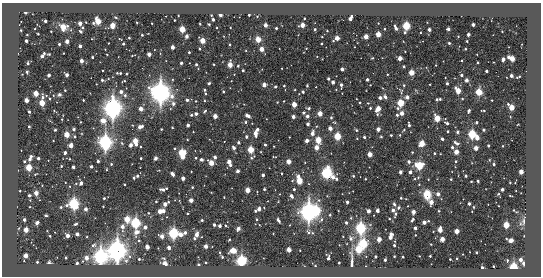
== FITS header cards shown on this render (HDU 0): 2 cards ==
NAXIS1  =                  539 / length of data axis 1
NAXIS2  =                  274 / length of data axis 2

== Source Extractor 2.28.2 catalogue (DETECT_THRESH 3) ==
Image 539 x 274 px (HDU 0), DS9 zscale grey, 1 PNG px = 1 image px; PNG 543 x 278 px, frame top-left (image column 1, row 274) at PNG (2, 3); no overlay
Background -11.2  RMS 690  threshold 2080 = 3 sigma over >= 5 px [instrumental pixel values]
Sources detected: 418; all 418 listed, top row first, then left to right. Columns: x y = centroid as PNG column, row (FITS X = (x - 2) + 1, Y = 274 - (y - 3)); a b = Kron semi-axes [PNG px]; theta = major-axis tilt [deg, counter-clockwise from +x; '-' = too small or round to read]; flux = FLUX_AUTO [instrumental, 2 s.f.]
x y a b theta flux
25 12 3 3 - 2.7e+05
211 15 3 2 - 3.9e+04
220 15 3 3 - 3.4e+05
249 15 3 3 - 5.7e+04
257 16 4 4 - 4.5e+04
116 18 3 2 - 3.5e+04
304 18 3 2 - 3.9e+04
350 18 5 3 - 3.5e+05
174 20 2 2 - 4.1e+04
213 20 3 3 - 1.6e+05
45 21 3 3 - 1.3e+05
98 21 5 4 - 1.3e+06
137 22 3 2 - 4.7e+04
80 23 3 3 - 3.8e+05
200 24 2 2 - 3.5e+04
209 24 3 2 - 5.4e+04
265 25 3 3 - 3.8e+05
302 25 4 3 - 5.9e+05
473 25 3 3 - 2.3e+05
112 26 4 3 - 1.1e+06
406 26 5 4 - 3.1e+06
63 27 6 6 - 4.4e+05
83 28 3 2 - 4.8e+04
217 28 2 2 - 3.5e+04
276 28 3 3 - 8.9e+04
395 28 6 3 -68 1.4e+05
182 29 4 3 - 1.7e+06
315 29 3 3 - 8.1e+04
384 29 2 2 - 4.7e+04
448 29 3 3 - 1.9e+05
21 30 2 2 - 3.5e+04
429 30 3 3 - 2.2e+05
51 31 2 2 - 3.7e+04
81 31 4 3 - 5.9e+04
327 31 2 2 - 3.7e+04
38 34 2 2 - 4.3e+04
378 34 4 3 - 9.0e+05
27 35 3 2 - 2.9e+04
142 35 3 3 - 6.2e+04
468 35 3 3 - 1.9e+05
187 36 3 3 - 2.3e+05
458 36 2 2 - 3.3e+04
366 37 3 3 - 6.3e+05
129 38 3 3 - 6.1e+04
337 38 3 3 - 5.5e+05
120 39 3 2 - 3.3e+04
258 39 4 3 - 1.3e+06
26 41 3 3 - 1.7e+05
67 41 3 3 - 3.8e+05
202 41 4 3 - 9.8e+05
333 41 3 2 - 4.6e+04
467 41 3 3 - 5.1e+04
449 43 3 3 - 5.8e+04
59 44 3 3 - 9.2e+04
123 44 3 3 - 8.7e+04
321 44 3 2 - 5.5e+04
230 45 3 2 - 5.0e+04
80 46 3 3 - 1.9e+05
173 47 3 3 - 3.6e+05
200 49 3 2 - 6.3e+04
261 49 3 3 - 6.0e+05
465 49 3 3 - 4.8e+04
246 51 3 2 - 3.1e+04
189 52 3 2 - 7.9e+04
63 53 3 2 - 2.5e+04
49 54 2 2 - 3.8e+04
149 54 3 3 - 3.8e+05
42 56 6 3 59 2.6e+05
92 57 3 3 - 7.5e+04
373 58 3 2 - 4.0e+04
400 58 4 4 - 2.4e+05
512 58 5 3 - 1.0e+06
503 59 3 3 - 2.9e+05
81 61 3 3 - 3.9e+05
461 61 2 2 - 3.9e+04
28 63 3 3 - 9.3e+04
181 63 3 3 - 1.2e+05
478 63 3 3 - 5.2e+04
196 64 3 3 - 9.3e+04
214 64 2 2 - 3.7e+04
230 65 4 3 - 8.6e+05
436 65 2 2 - 2.7e+04
238 66 4 3 - 4.4e+04
404 66 3 3 - 5.5e+04
282 68 2 2 - 2.6e+04
342 69 3 3 - 2.1e+05
243 70 3 3 - 7.2e+04
486 71 3 3 - 1.2e+05
27 72 3 3 - 4.5e+04
119 73 6 3 -1 8.9e+04
411 73 4 4 - 9.6e+05
126 74 3 2 - 5.2e+04
387 74 3 2 - 3.6e+04
49 75 3 3 - 2.1e+05
67 75 3 3 - 2.3e+05
461 75 3 3 - 1.2e+05
511 76 3 3 - 2.2e+05
518 77 5 2 - 5.1e+04
328 79 3 3 - 1.2e+05
102 80 3 3 - 8.9e+04
367 80 3 3 - 1.5e+05
466 80 3 3 - 2.4e+05
333 82 3 3 - 2.3e+05
209 83 3 3 - 6.2e+04
430 84 2 2 - 3.1e+04
447 84 3 3 - 1.0e+05
264 85 3 3 - 4.1e+05
341 85 4 3 - 1.5e+05
404 85 4 3 - 5.7e+04
284 86 3 3 - 5.9e+04
307 86 3 2 - 6.9e+04
275 87 3 3 - 1.1e+05
316 87 2 2 - 2.6e+04
65 90 3 2 - 4.8e+04
204 90 4 4 - 1.1e+05
458 91 5 3 - 1.1e+06
121 92 3 3 - 2.2e+05
223 92 3 3 - 8.1e+04
303 92 3 3 - 1.4e+05
479 92 4 4 - 2.0e+06
160 93 9 8 - 1.9e+07
36 94 4 3 - 1.0e+06
59 94 3 3 - 7.5e+04
53 95 3 2 - 2.4e+04
125 95 5 4 - 8.8e+04
43 97 6 4 90 1.2e+05
385 97 4 4 - 1.4e+05
407 97 5 5 - 1.5e+05
380 98 3 3 - 2.5e+05
440 99 3 3 - 7.8e+04
462 99 3 3 - 4.0e+04
26 100 3 3 - 4.3e+05
83 100 3 3 - 5.5e+04
187 100 3 3 - 1.7e+05
437 100 3 3 - 7.7e+04
492 100 2 2 - 3.2e+04
196 101 3 2 - 3.6e+04
284 101 3 2 - 2.9e+04
277 102 2 2 - 2.8e+04
42 103 4 3 - 1.3e+06
360 103 3 3 - 5.8e+04
400 103 4 4 - 2.0e+06
173 104 4 4 - 1.7e+05
294 104 4 3 - 8.8e+05
508 104 3 2 - 6.5e+04
113 108 8 6 -90 1.7e+07
309 108 4 3 - 1.0e+05
370 108 3 3 - 6.3e+04
398 108 4 3 - 7.8e+04
511 108 4 3 - 1.1e+06
141 109 3 3 - 4.6e+05
378 109 6 3 71 8.1e+05
204 111 4 3 - 5.6e+04
469 111 4 3 - 1.0e+05
483 111 4 2 - 5.3e+04
29 112 3 3 - 1.0e+05
303 113 3 3 - 9.6e+04
402 113 3 3 - 3.9e+05
196 114 3 3 - 1.8e+05
320 114 4 3 - 6.8e+05
191 115 3 3 - 7.3e+04
247 115 5 3 - 2.8e+05
397 115 3 3 - 6.2e+04
215 116 3 3 - 5.3e+05
307 116 3 3 - 1.9e+05
293 117 3 3 - 2.6e+05
331 118 4 3 - 7.5e+04
437 118 4 4 - 1.4e+06
62 119 3 2 - 2.8e+04
103 121 4 4 - 5.7e+05
80 122 3 2 - 3.4e+04
246 122 4 3 - 7.6e+04
334 122 5 3 - 4.4e+04
476 122 3 3 - 1.1e+05
447 123 4 3 - 1.2e+05
308 124 3 3 - 1.6e+05
188 125 3 3 - 2.0e+05
409 125 5 2 - 1.3e+05
29 127 3 2 - 7.8e+04
140 127 6 4 20 2.4e+05
172 128 2 2 - 4.0e+04
330 128 4 3 - 3.7e+05
74 129 3 3 - 1.3e+05
161 129 3 3 - 4.7e+04
378 129 3 3 - 4.1e+05
55 130 3 3 - 5.8e+04
257 130 3 3 - 1.8e+05
356 130 3 3 - 6.2e+04
404 130 4 3 - 4.0e+04
483 130 3 3 - 7.9e+04
448 131 3 3 - 6.4e+04
193 132 2 2 - 3.0e+04
457 132 3 3 - 1.1e+05
255 133 5 3 - 4.7e+05
312 133 4 3 - 3.4e+05
472 134 4 4 - 3.7e+06
67 135 4 3 - 1.1e+06
391 135 3 3 - 6.1e+04
400 135 3 3 - 3.8e+04
337 136 4 4 - 2.4e+06
74 137 3 3 - 6.2e+04
246 137 3 3 - 1.1e+05
289 137 2 2 - 2.6e+04
364 137 3 3 - 1.0e+05
381 137 3 3 - 6.2e+04
477 138 4 3 - 4.6e+05
442 139 3 3 - 9.1e+04
318 140 4 4 - 1.5e+06
53 141 2 2 - 3.0e+04
135 141 5 3 - 9.4e+05
307 141 3 3 - 2.4e+05
105 142 7 5 -83 9.4e+06
122 143 6 3 -70 5.4e+04
238 143 3 3 - 1.2e+05
456 143 6 3 -34 1.8e+05
422 144 4 4 - 1.5e+06
71 145 4 3 - 4.5e+05
131 145 4 3 - 1.4e+05
265 145 3 2 - 1.0e+05
488 146 3 3 - 9.7e+04
503 146 2 2 - 3.7e+04
316 147 4 3 - 5.0e+05
452 147 3 3 - 1.0e+05
234 148 3 3 - 1.9e+05
476 148 4 4 - 2.1e+05
251 150 4 4 - 1.9e+06
412 152 3 3 - 4.1e+04
456 152 3 3 - 6.0e+05
65 153 3 3 - 1.4e+05
182 153 4 4 - 2.1e+06
435 153 3 3 - 5.5e+04
370 154 4 3 - 7.4e+05
183 157 3 3 - 6.5e+05
215 157 4 4 - 1.0e+05
252 157 8 3 33 8.7e+04
274 157 4 2 - 3.2e+04
30 158 6 3 66 2.5e+05
38 158 3 3 - 1.3e+05
141 158 3 3 - 5.8e+04
155 158 4 3 - 1.5e+05
195 158 3 2 - 6.7e+04
201 160 3 3 - 1.8e+05
24 161 3 2 - 5.6e+04
98 161 3 3 - 1.5e+05
456 161 3 2 - 5.0e+04
229 162 6 3 -71 5.6e+05
288 162 4 3 - 6.4e+05
409 162 3 3 - 1.5e+05
211 163 4 3 - 9.1e+05
111 164 3 3 - 5.6e+04
494 164 3 3 - 8.5e+04
61 166 3 3 - 4.8e+04
419 166 4 4 - 2.7e+06
29 167 4 3 - 1.8e+06
73 167 3 3 - 2.0e+05
91 167 3 3 - 1.2e+05
328 167 4 4 - 1.9e+05
238 171 3 3 - 2.0e+05
400 172 3 3 - 2.4e+05
410 172 3 3 - 2.0e+05
521 172 3 3 - 6.6e+05
282 173 3 2 - 3.3e+04
327 173 7 6 - 1.7e+06
172 174 5 3 - 2.2e+05
263 175 3 3 - 1.7e+05
137 176 3 3 - 1.0e+05
353 176 3 3 - 6.1e+04
466 176 3 3 - 9.5e+04
298 177 5 4 - 1.8e+05
333 177 4 3 - 3.0e+05
418 177 4 4 - 4.4e+04
134 178 3 3 - 7.5e+04
183 178 3 3 - 3.1e+05
337 179 3 3 - 1.0e+05
365 179 3 2 - 4.2e+04
415 179 3 3 - 4.3e+04
451 179 3 3 - 5.5e+04
292 181 4 4 - 4.3e+04
299 181 6 5 - 4.2e+05
478 181 3 3 - 8.8e+04
65 182 2 2 - 2.7e+04
81 183 3 3 - 1.9e+05
510 183 2 2 - 4.1e+04
76 184 3 2 - 3.2e+04
124 184 3 2 - 5.8e+04
419 185 3 2 - 3.2e+04
192 187 3 2 - 4.0e+04
166 188 3 3 - 3.9e+04
264 189 3 3 - 7.7e+04
294 189 3 3 - 8.1e+04
163 190 5 3 - 1.3e+05
248 190 4 3 - 7.6e+05
502 190 3 3 - 1.8e+05
36 193 3 3 - 4.7e+05
427 194 7 5 -82 1.0e+06
438 194 3 3 - 2.4e+05
29 196 3 3 - 1.1e+05
291 196 4 3 - 1.6e+05
510 196 4 2 - 3.2e+04
224 197 2 2 - 3.2e+04
104 198 3 3 - 7.1e+04
401 198 3 3 - 5.7e+04
191 200 3 3 - 4.5e+05
156 202 3 2 - 4.8e+04
168 202 3 2 - 3.6e+04
347 202 3 3 - 1.4e+05
431 202 4 3 - 4.4e+05
74 204 5 5 - 7.7e+06
165 204 3 3 - 3.4e+05
394 204 4 3 - 7.7e+04
469 204 3 3 - 1.4e+05
103 206 2 2 - 3.4e+04
61 207 3 3 - 5.4e+04
473 207 3 2 - 3.2e+04
398 208 4 3 - 9.7e+04
86 209 3 3 - 2.5e+05
258 209 6 3 31 3.5e+05
316 210 5 4 - 3.2e+06
393 210 3 3 - 1.8e+05
513 210 3 2 - 3.1e+04
160 211 4 3 - 5.3e+05
163 211 3 3 - 2.9e+05
368 211 3 3 - 3.0e+05
377 211 3 3 - 2.5e+05
439 211 3 2 - 3.9e+04
308 212 8 6 -88 1.5e+07
413 212 3 3 - 3.4e+05
148 213 3 2 - 3.8e+04
395 214 5 3 - 8.6e+04
46 215 3 2 - 4.4e+04
330 215 3 3 - 6.6e+04
351 218 2 2 - 3.5e+04
127 219 4 4 - 1.4e+06
256 219 3 3 - 4.2e+04
389 219 2 2 - 4.0e+04
24 220 3 3 - 1.4e+05
202 220 3 3 - 8.4e+04
278 220 5 3 - 1.3e+05
412 220 5 3 - 8.9e+04
523 221 12 5 82 1.5e+05
424 222 3 3 - 3.2e+05
37 223 3 3 - 2.1e+05
136 223 4 4 - 6.3e+06
346 223 3 3 - 1.3e+05
75 224 3 2 - 5.7e+04
214 225 3 3 - 1.2e+05
506 225 4 3 - 1.6e+06
220 226 3 3 - 1.8e+05
225 226 3 2 - 4.2e+04
122 227 4 4 - 2.5e+05
145 227 3 3 - 2.4e+05
360 228 5 4 - 6.5e+06
415 228 3 3 - 1.7e+05
238 229 4 3 - 2.4e+05
26 230 3 3 - 7.7e+05
440 230 4 3 - 6.9e+05
457 231 3 3 - 7.0e+05
137 232 6 5 - 2.3e+05
309 232 7 5 -30 9.8e+04
173 233 4 4 - 7.1e+06
77 234 3 3 - 2.3e+05
391 234 3 3 - 1.9e+05
181 235 7 4 23 5.1e+05
196 235 4 3 - 3.2e+05
415 235 2 2 - 3.0e+04
50 236 3 2 - 5.1e+04
68 236 3 3 - 3.1e+05
162 236 4 3 - 3.6e+05
524 236 3 2 - 3.5e+04
390 237 4 3 - 2.8e+05
194 238 3 3 - 9.8e+04
351 239 5 5 - 1.2e+05
379 239 4 3 - 5.6e+05
442 239 3 3 - 5.1e+05
506 239 3 3 - 4.3e+04
511 240 4 3 - 4.0e+05
139 241 3 3 - 4.7e+04
363 244 4 4 - 4.2e+06
394 245 3 2 - 8.9e+04
206 246 3 3 - 3.6e+05
147 247 3 3 - 4.0e+05
158 248 2 2 - 2.3e+04
169 248 3 3 - 3.1e+05
358 249 4 4 - 2.5e+06
117 250 8 7 - 1.6e+07
289 250 3 3 - 6.1e+05
233 251 5 4 - 5.8e+05
477 253 3 2 - 5.2e+04
26 256 3 3 - 5.4e+05
100 256 6 6 - 1.0e+07
394 256 3 2 - 4.7e+04
419 256 2 2 - 3.0e+04
430 256 3 3 - 6.1e+04
222 257 3 3 - 6.0e+04
375 257 3 3 - 1.0e+05
403 257 3 3 - 6.3e+04
66 258 3 3 - 7.3e+04
86 258 3 3 - 3.5e+05
328 258 4 3 - 1.6e+05
457 258 3 2 - 4.8e+04
139 259 3 3 - 7.2e+04
450 259 3 3 - 4.9e+04
385 260 3 3 - 1.2e+05
507 260 3 3 - 5.6e+04
520 260 3 3 - 2.7e+05
241 261 4 4 - 7.2e+06
352 261 18 3 -86 1.8e+05
37 262 3 3 - 6.5e+04
206 262 3 2 - 4.8e+04
49 263 4 3 - 7.1e+04
77 263 3 3 - 1.3e+05
339 263 3 2 - 4.0e+04
165 264 3 3 - 9.1e+05
524 264 4 3 - 2.3e+05
198 265 3 3 - 1.3e+05
493 266 3 2 - 4.8e+04
514 267 4 4 - 5.4e+06
482 268 3 3 - 1.6e+05